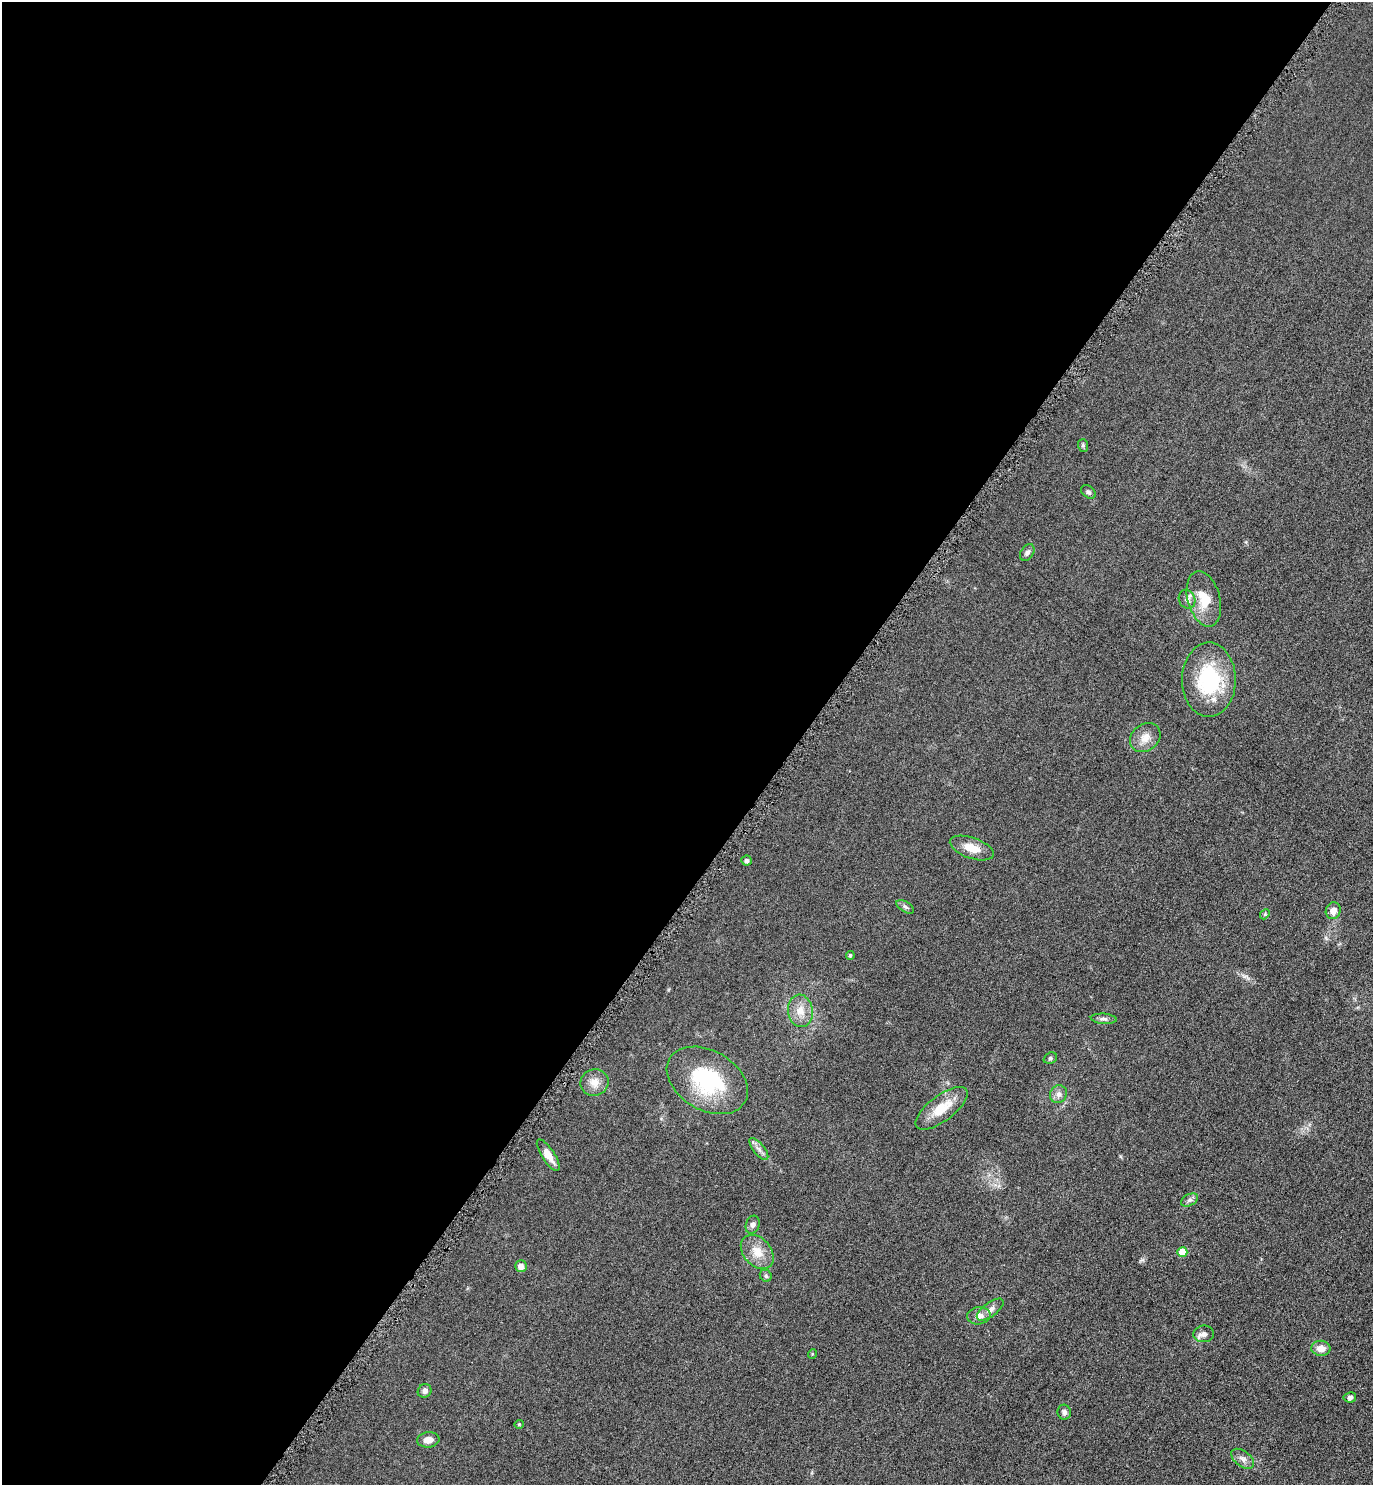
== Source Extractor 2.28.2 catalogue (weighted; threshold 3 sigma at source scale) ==
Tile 5 of 4 x 4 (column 1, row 2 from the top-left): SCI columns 170-1540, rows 2980-4462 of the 5965 x 5960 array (HDU 1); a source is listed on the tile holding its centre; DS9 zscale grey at full resolution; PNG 1375 x 1487 px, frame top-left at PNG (2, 2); each listed source drawn as its Kron ellipse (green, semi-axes under 4 px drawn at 4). Shown black and unused: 58% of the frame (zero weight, under 4 of 8 exposures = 1% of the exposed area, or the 3 px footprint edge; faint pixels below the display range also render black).
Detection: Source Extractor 2.28.2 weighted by HDU 2 'WHT'; one run over the whole footprint, this tile lists its part. Background 0.059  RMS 0.0082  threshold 0.0334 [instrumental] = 3 sigma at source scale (4.09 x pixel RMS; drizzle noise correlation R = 1.36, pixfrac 0.8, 0.05/0.05 arcsec/px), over >= 5 px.
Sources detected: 40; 1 inside a brighter listed object's ellipse — not listed separately; the other 39 listed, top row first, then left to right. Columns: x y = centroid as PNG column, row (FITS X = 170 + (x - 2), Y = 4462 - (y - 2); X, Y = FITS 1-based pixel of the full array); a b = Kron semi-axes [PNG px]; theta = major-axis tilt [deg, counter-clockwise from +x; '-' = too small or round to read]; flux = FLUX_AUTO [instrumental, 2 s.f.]
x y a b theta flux
1083 445 6 5 - 1.2
1088 492 8 5 -37 1.7
1027 552 9 6 55 2.5
1187 599 9 8 - 3.6
1204 599 28 16 -75 18
1209 680 37 27 90 53
1145 738 16 13 38 8
972 848 23 10 -19 11
746 861 5 5 - 1.9
905 907 10 5 -32 1.8
1333 911 8 7 - 5.2
1265 914 5 4 - 0.91
850 955 4 4 - 1.5
800 1011 16 12 -83 9.9
1104 1019 13 5 -4 2.3
1050 1058 7 5 22 1.4
707 1080 43 29 -30 58
594 1082 14 13 - 7.7
1058 1094 9 8 - 3.6
942 1108 31 12 37 18
759 1149 13 5 -51 3.4
548 1155 18 6 -57 8.1
1189 1200 9 6 25 2.3
753 1225 9 6 69 2.5
757 1252 19 13 -48 12
1182 1252 5 5 - 16
521 1266 6 6 - 4.7
766 1276 6 5 - 1.4
990 1310 16 7 37 4.2
979 1316 12 8 9 4.7
1204 1334 10 8 7 3.6
1321 1348 9 7 -3 6
812 1354 5 3 - 0.62
425 1391 7 6 - 2.3
1350 1397 6 5 - 1.9
1064 1412 7 6 - 2.4
519 1424 4 4 - 0.78
428 1440 11 7 7 4.7
1243 1459 13 7 -37 3.9